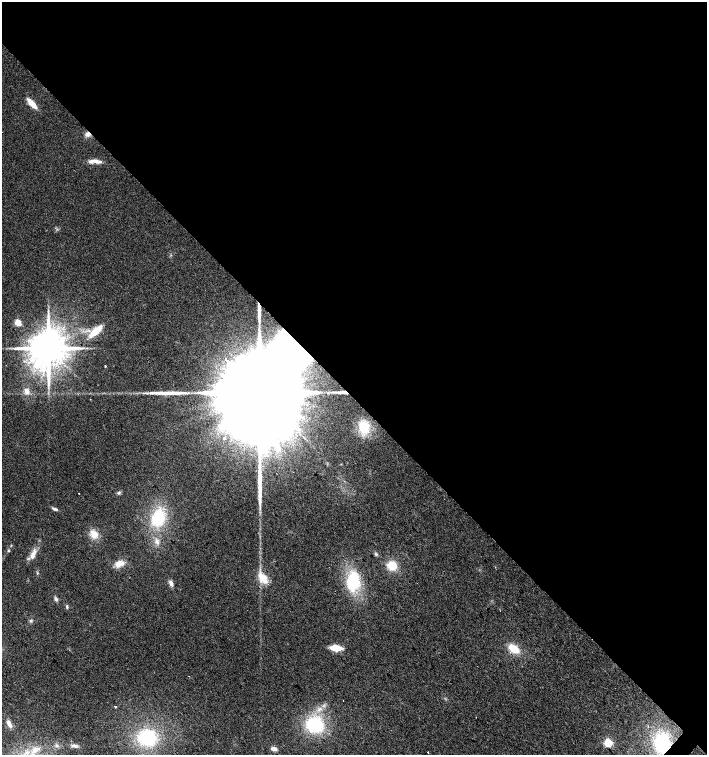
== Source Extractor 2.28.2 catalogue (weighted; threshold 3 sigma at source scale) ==
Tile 3 of 4 x 4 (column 3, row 1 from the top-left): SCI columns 2980-4388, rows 4519-6023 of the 6025 x 6023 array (HDU 1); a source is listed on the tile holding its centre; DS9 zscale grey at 2 x 2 block average (1 PNG px = mean of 2 x 2 image px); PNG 709 x 757 px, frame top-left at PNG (2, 2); no overlay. Shown black and unused: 53% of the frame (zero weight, under 2 of 3 exposures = <1% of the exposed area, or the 3 px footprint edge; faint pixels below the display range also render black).
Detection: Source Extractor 2.28.2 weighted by HDU 2 'WHT'; one run over the whole footprint, this tile lists its part. Background 0.0301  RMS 0.0063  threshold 0.0283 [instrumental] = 3 sigma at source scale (4.5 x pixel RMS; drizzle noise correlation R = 1.50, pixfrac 1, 0.0396/0.0396 arcsec/px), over >= 5 px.
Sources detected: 51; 1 cosmic-ray / hot-pixel residue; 2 long thin detections or spike segments (spike, bleed or trail) — not listed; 3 inside a brighter listed object's ellipse — not listed separately; the other 45 listed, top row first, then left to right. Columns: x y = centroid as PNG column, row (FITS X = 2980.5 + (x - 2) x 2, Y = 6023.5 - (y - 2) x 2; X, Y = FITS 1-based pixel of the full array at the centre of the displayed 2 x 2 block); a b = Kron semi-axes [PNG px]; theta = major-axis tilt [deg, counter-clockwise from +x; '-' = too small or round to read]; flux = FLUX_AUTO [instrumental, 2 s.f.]
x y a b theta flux
32 103 11 4 -47 26
88 134 7 5 15 7.5
96 161 14 5 -9 9.5
259 309 18 3 -88 13
18 322 7 6 - 11
95 331 16 6 43 29
48 348 9 8 - 6400
105 366 2 2 - 1.2
27 391 9 6 -58 8.6
258 391 65 16 -46 140000
341 392 12 3 4 6.7
364 427 15 12 -80 34
224 438 2 2 - 5.6
119 493 5 3 - 2.4
79 494 2 2 - 2.6
55 509 8 3 -19 3.8
158 518 16 12 71 72
94 534 10 8 -55 18
157 542 8 5 -77 6.6
8 550 3 3 - 1.7
376 554 5 4 - 2.3
33 555 14 6 71 12
118 563 11 7 65 11
392 566 10 9 - 25
37 573 3 2 - 1.2
263 578 17 9 -50 22
353 581 19 12 86 85
171 583 8 4 -65 6.5
56 599 6 4 -70 3.4
67 607 5 3 - 2.1
31 621 5 3 - 2.2
336 648 9 5 -6 27
514 649 10 6 -37 28
115 706 2 2 - 4.1
320 709 8 4 39 6.9
9 724 11 5 -66 8.2
314 725 17 15 -17 99
147 738 16 15 - 97
608 743 3 3 - 100
662 743 18 14 -85 110
57 745 5 4 - 2.8
74 746 7 5 -9 5.3
274 749 7 4 -14 6.2
36 750 14 7 28 16
428 752 2 2 - 1.8
Overlapping masked pixels (flux is a lower limit): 4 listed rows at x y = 88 134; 259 309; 258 391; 662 743